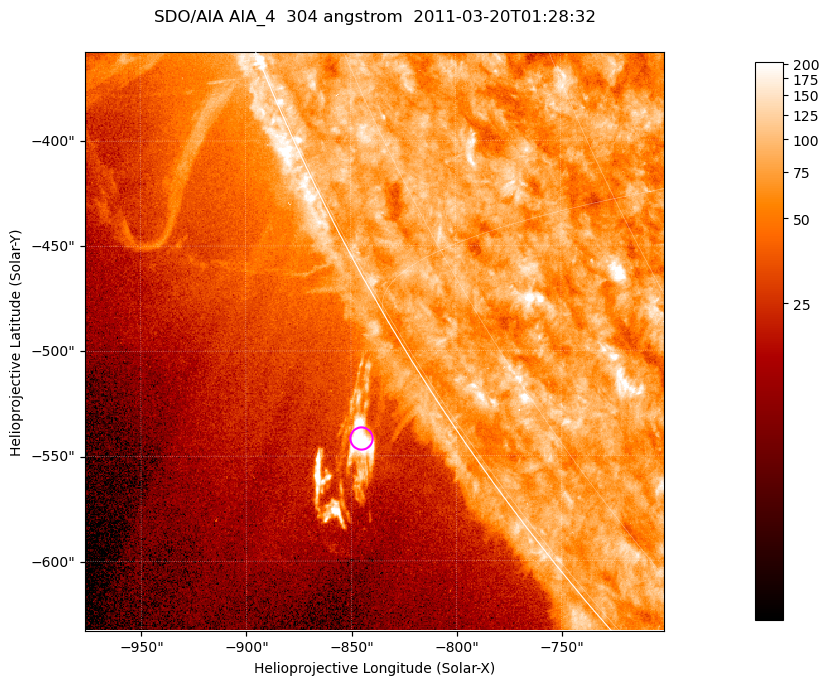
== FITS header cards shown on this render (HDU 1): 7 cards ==
TELESCOP= 'SDO/AIA '           / For AIA: SDO/AIA
INSTRUME= 'AIA_4   '           / For AIA: AIA_ATA1, AIA_ATA2, AIA_ATA3 or AIA_AT
WAVELNTH=                  304 / [angstrom] Wavelength
WAVEUNIT= 'angstrom'           / Wavelength unit: angstrom
DATE-OBS= '2011-03-20T01:28:32.139' / [ISO] Date when observation started; ISO 8
CTYPE1  = 'HPLN-TAN'           / CTYPE1; Typically HPLN
CTYPE2  = 'HPLT-TAN'           / CTYPE2; Typically HPLT

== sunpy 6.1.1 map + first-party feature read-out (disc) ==
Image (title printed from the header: SDO/AIA AIA_4  304 angstrom  2011-03-20T01:28:32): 459 x 459 px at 0.6 arcsec/px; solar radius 964 arcsec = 1606 px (partial field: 1.1% of the solar disc is inside the frame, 44% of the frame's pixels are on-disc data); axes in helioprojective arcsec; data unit not stated in the header (colour bar unlabelled)
Orientation: roll -0.132 deg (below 1 deg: not rotated)
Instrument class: DISC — disc imager (sunpy class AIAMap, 304 A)
Bright regions (active regions / flare kernels): reference = the on-disc median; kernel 5 px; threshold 5 sigma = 100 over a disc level ~75.8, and >= 1.15x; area >= 210 px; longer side >= 6 px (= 3.6 arcsec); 0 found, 0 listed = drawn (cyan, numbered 1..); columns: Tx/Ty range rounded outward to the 2 arcsec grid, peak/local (2 s.f.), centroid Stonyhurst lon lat
Off-limb structures (1.02-1.3 R_sun): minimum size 105 px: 5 found; the strongest spans PA ~120..125 deg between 1.02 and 1.06 R_sun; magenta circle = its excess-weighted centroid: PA ~125 deg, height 1.04 R_sun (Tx ~-846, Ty ~-542 arcsec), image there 6.8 x the reference